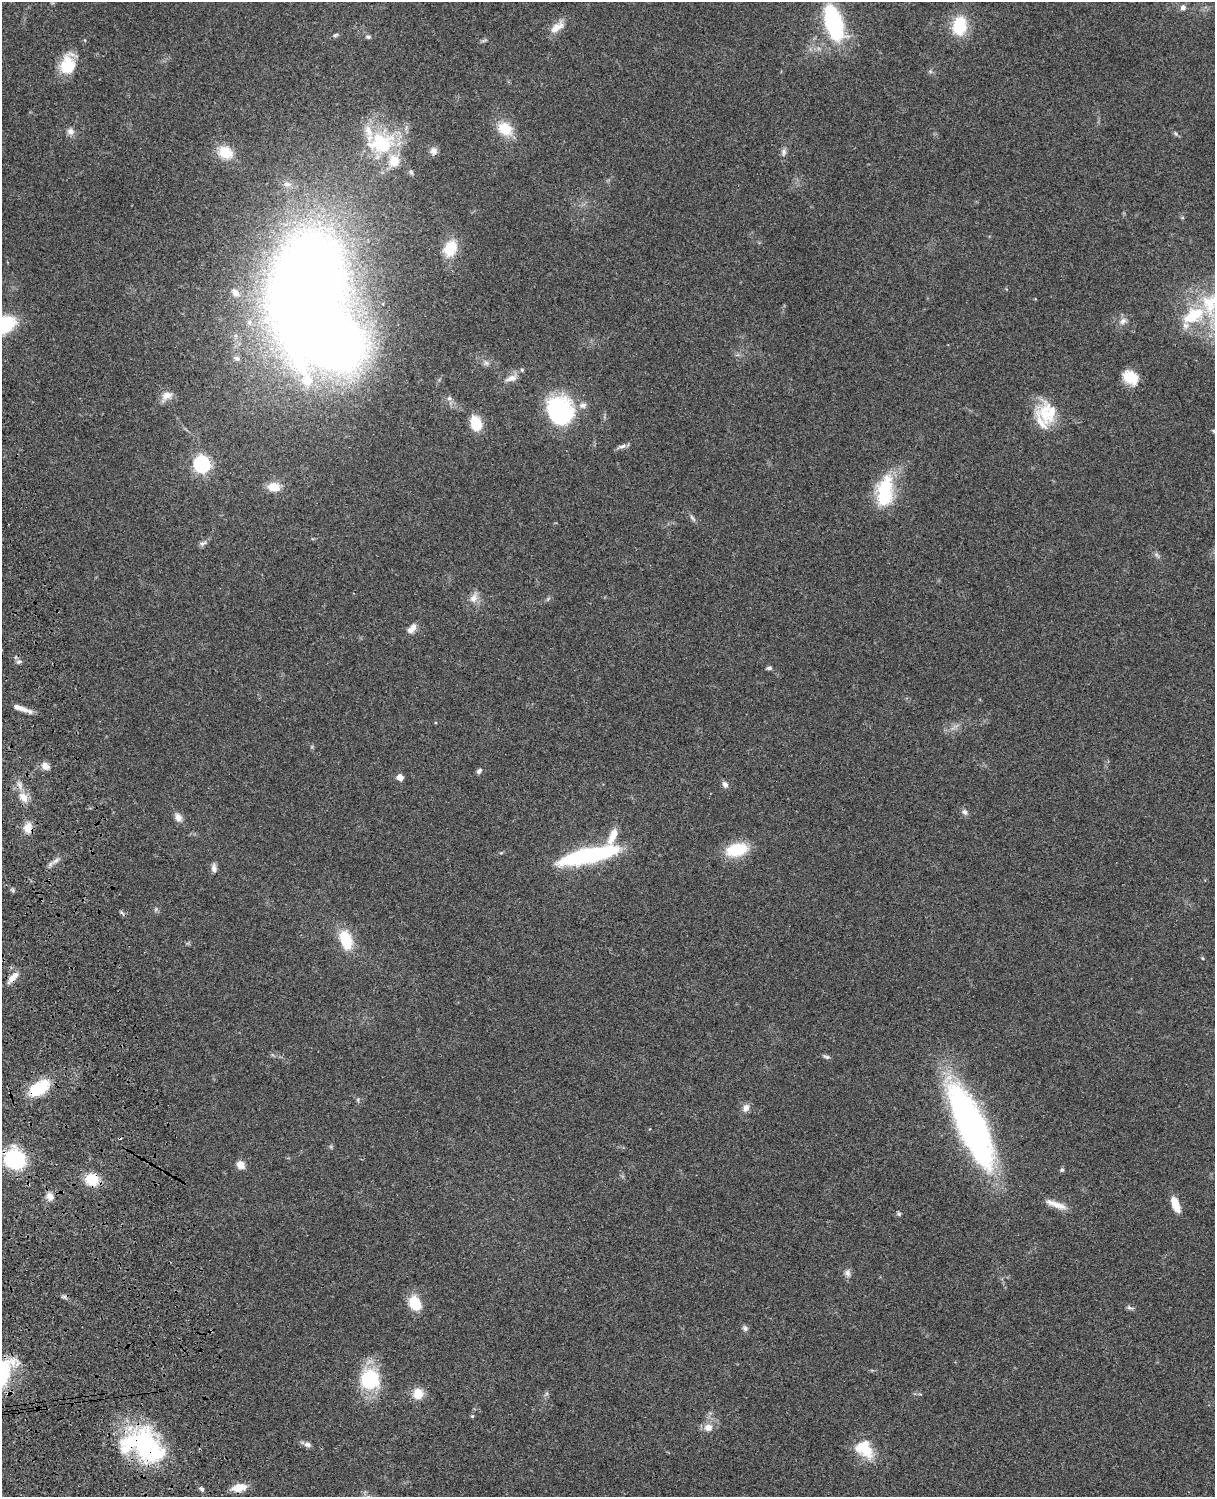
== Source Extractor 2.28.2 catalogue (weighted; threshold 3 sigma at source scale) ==
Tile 7 of 4 x 3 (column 3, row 2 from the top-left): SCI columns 2545-3757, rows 1773-3267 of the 5088 x 4927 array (HDU 1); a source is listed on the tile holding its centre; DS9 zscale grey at full resolution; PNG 1217 x 1499 px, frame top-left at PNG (2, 2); no overlay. Shown black and unused: <1% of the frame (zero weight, under 3 of 4 exposures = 6% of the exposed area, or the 3 px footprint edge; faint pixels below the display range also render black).
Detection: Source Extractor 2.28.2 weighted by HDU 2 'WHT'; one run over the whole footprint, this tile lists its part. Background 0.0795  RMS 0.0058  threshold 0.0262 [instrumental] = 3 sigma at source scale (4.5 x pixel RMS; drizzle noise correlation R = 1.50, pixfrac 1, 0.05/0.05 arcsec/px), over >= 5 px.
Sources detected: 103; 1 inside a brighter object's white glare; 1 cosmic-ray / hot-pixel residue — not listed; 8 inside a brighter listed object's ellipse — not listed separately; the other 93 listed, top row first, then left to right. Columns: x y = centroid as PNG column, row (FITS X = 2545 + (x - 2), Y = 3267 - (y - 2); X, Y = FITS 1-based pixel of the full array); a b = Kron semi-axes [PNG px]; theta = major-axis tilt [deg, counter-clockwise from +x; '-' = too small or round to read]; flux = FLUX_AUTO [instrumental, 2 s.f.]
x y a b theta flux
1183 7 7 7 - 2
834 22 30 14 -72 78
959 26 22 15 83 22
557 27 21 9 38 6.6
335 35 8 5 27 1.1
368 37 8 5 -2 1.2
484 41 9 3 21 0.92
68 64 25 17 76 16
930 71 6 4 -19 0.91
505 129 20 15 -34 14
70 131 10 9 - 2.8
1176 133 7 4 -46 1.1
381 143 41 31 4 44
433 151 10 9 - 2.9
225 152 16 13 -27 14
784 152 10 7 90 2
411 172 7 5 -61 1.1
287 184 11 6 -6 2.8
450 248 20 15 65 15
305 284 68 44 68 950
235 293 11 8 -47 2.9
1213 301 41 25 27 41
1123 321 11 7 45 2.8
249 322 8 7 - 2
3 325 24 14 27 47
237 359 9 6 -31 1.6
486 363 7 7 - 1.6
1130 377 17 12 -38 11
511 378 17 8 18 4.2
166 396 17 10 35 4.6
449 398 7 5 42 1.4
583 405 12 8 11 3
1046 408 30 18 42 14
559 410 28 23 -63 71
476 423 15 10 -67 15
1214 431 5 5 - 0.85
622 446 12 5 18 2
202 464 7 7 - 170
273 487 13 10 -8 8.2
885 491 35 17 82 35
692 518 12 4 -53 1.5
203 543 11 5 24 1.8
474 598 13 10 65 4.7
413 627 11 7 -85 2.7
19 662 9 5 11 1.4
769 668 7 4 9 1.1
20 708 25 6 -18 4.8
45 766 11 8 -33 3.6
479 771 8 5 46 1.4
400 777 5 5 - 4.9
725 784 9 6 -54 2.2
23 797 15 10 -50 6.7
964 812 8 7 - 1.9
178 818 12 8 -61 3.5
28 828 11 9 82 7.3
613 836 24 9 65 7.8
737 849 20 12 12 25
588 855 65 13 12 78
56 861 11 6 41 2.5
214 868 11 6 -84 2.6
13 890 7 4 -72 0.85
156 909 6 4 72 0.84
122 913 8 4 -38 1
346 940 19 11 -73 21
1202 958 5 3 - 0.51
13 978 18 7 48 5
826 1057 9 5 -21 1.3
39 1088 20 12 33 27
358 1100 6 4 -73 0.8
746 1108 11 8 75 3.1
971 1126 79 23 -66 240
14 1159 17 15 -38 54
241 1165 10 8 -39 4.5
1062 1170 6 5 - 0.9
92 1180 11 10 - 19
50 1196 10 8 -60 3.8
1056 1204 29 7 -20 6.2
1176 1204 16 7 -69 9.2
899 1214 6 5 - 0.97
847 1273 10 7 -76 2.4
415 1303 14 10 -61 18
1129 1307 10 5 -21 1.4
745 1328 9 7 -53 1.6
4 1372 46 21 66 30
370 1379 20 19 - 39
418 1394 12 11 - 8.7
472 1416 5 4 - 0.7
708 1427 11 9 2 4.8
144 1445 48 31 -24 83
307 1445 9 6 -3 2.1
864 1449 24 17 -45 17
239 1488 13 7 10 10
202 1489 8 5 -42 1.3
Overlapping masked pixels (flux is a lower limit): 7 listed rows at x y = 28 828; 13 978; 39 1088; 14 1159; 92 1180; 4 1372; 144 1445
Isophote crosses this tile's border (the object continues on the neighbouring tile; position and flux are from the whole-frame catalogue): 4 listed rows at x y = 1213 301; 3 325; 1214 431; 4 1372